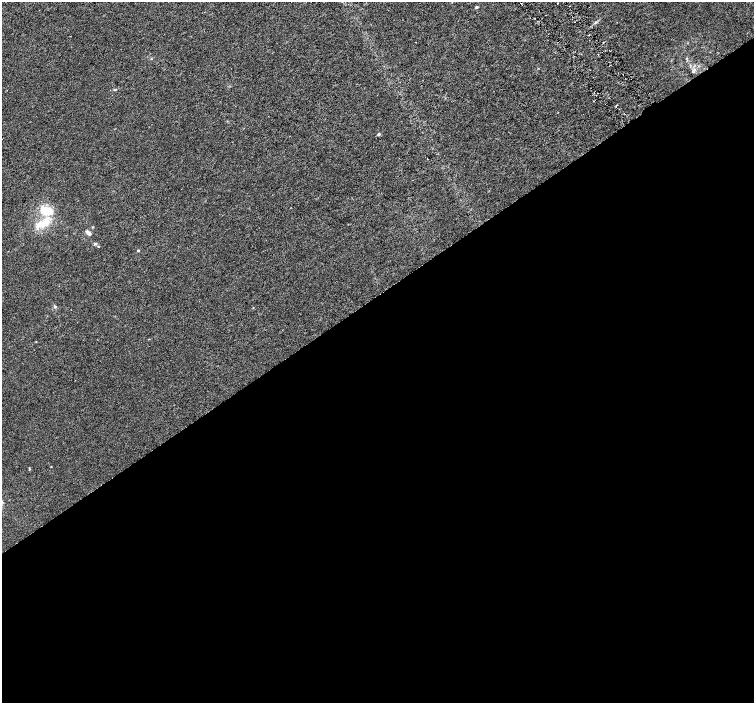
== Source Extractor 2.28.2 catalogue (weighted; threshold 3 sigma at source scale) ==
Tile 15 of 4 x 4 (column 3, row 4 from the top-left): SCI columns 3012-4514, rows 201-1601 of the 6018 x 5941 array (HDU 1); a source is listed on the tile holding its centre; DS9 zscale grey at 2 x 2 block average (1 PNG px = mean of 2 x 2 image px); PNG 756 x 705 px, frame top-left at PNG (2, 2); no overlay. Shown black and unused: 58% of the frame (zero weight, under 3 of 6 exposures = <1% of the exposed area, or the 3 px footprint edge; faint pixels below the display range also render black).
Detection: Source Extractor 2.28.2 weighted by HDU 2 'WHT'; one run over the whole footprint, this tile lists its part. Background 0.00114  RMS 0.0016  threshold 0.0067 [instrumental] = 3 sigma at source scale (4.09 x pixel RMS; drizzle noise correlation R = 1.36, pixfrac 0.8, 0.0396/0.0396 arcsec/px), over >= 5 px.
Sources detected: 13; all 13 listed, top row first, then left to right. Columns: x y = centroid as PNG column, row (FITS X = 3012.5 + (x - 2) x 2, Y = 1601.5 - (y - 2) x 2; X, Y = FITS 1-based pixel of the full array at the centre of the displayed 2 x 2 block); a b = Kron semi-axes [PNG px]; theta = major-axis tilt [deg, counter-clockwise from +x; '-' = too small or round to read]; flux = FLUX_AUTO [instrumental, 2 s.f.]
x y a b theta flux
477 7 4 3 - 0.4
693 71 5 3 - 0.53
115 90 4 2 - 0.28
379 134 4 3 - 0.44
46 211 16 9 -2 6.4
43 224 19 8 26 5.7
93 227 3 2 - 0.19
88 233 8 3 -47 1
95 244 4 3 - 0.35
98 246 3 2 - 0.17
138 251 3 2 - 0.26
55 307 3 3 - 0.41
51 467 2 2 - 0.14
Diffuse or blended objects may show on this block-average render without a row.